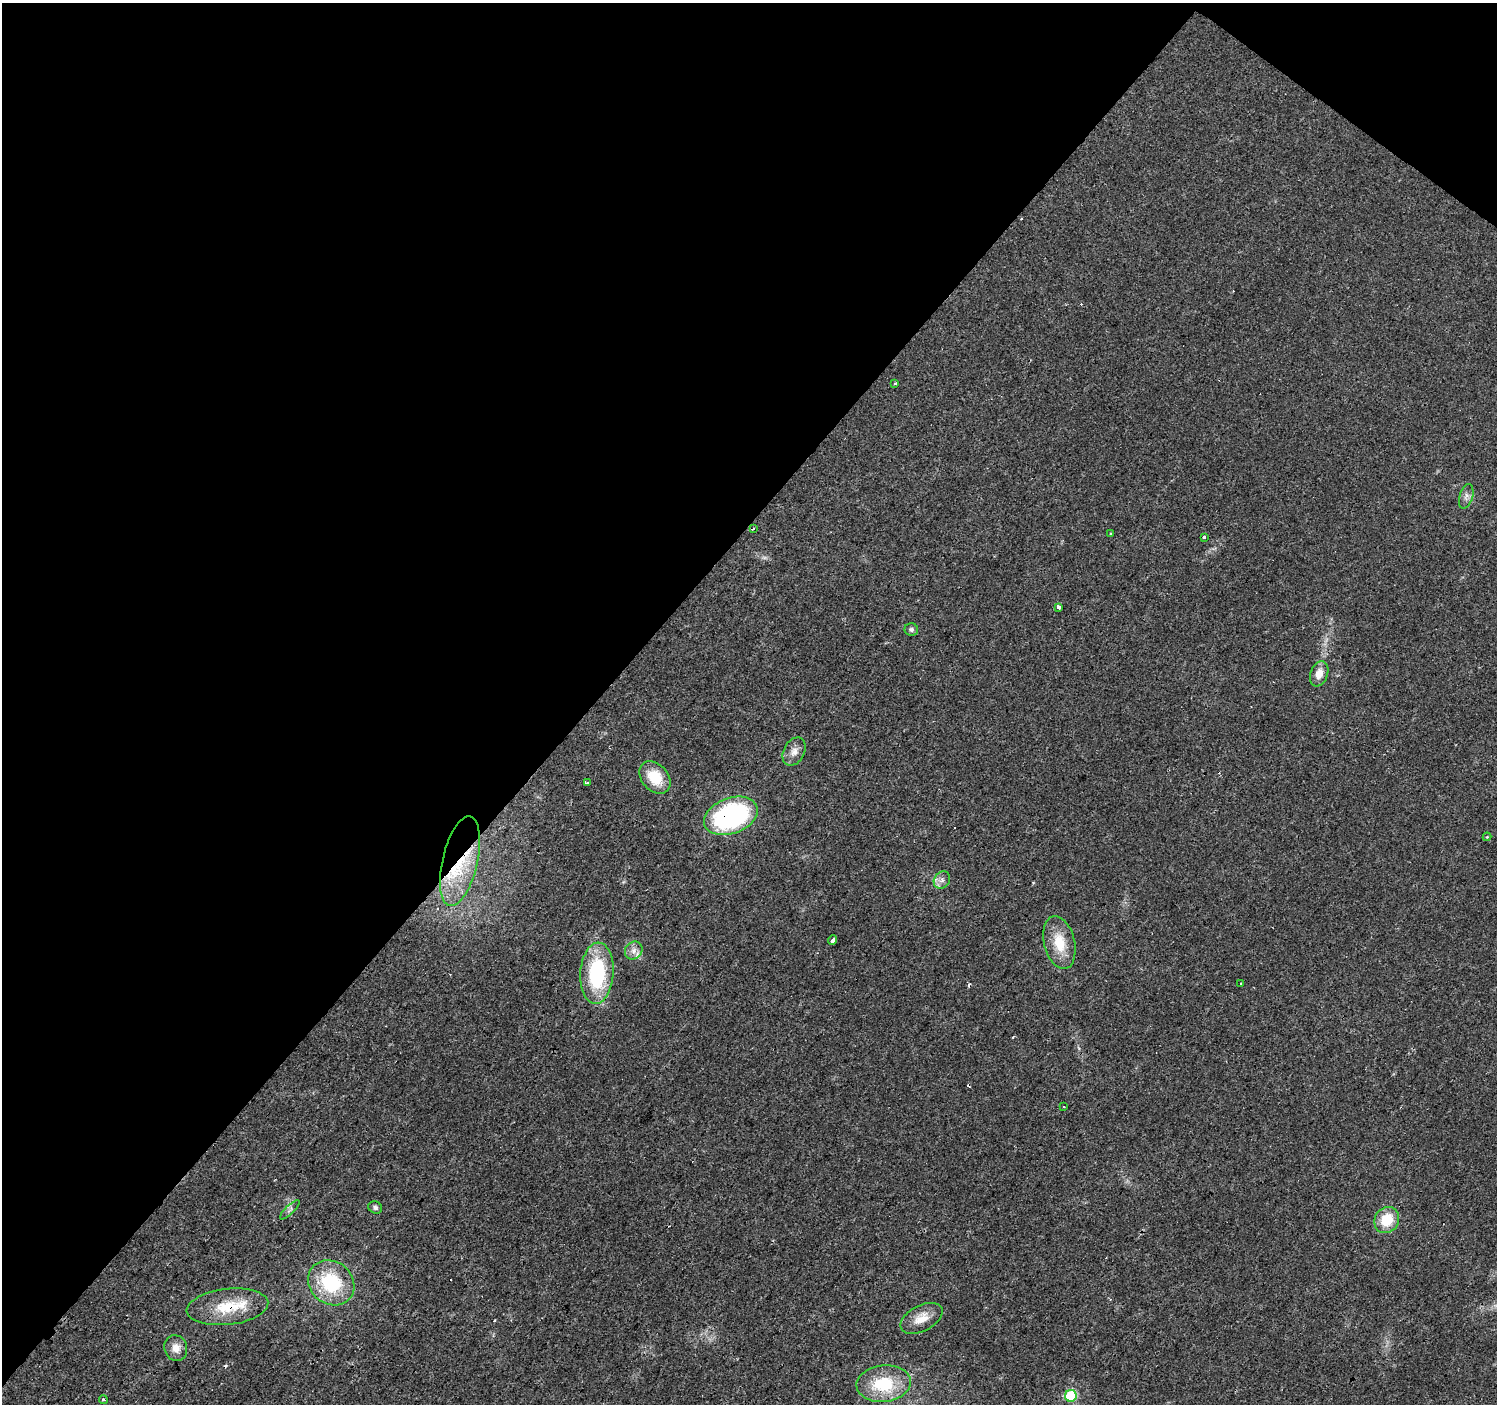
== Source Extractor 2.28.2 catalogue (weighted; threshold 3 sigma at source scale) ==
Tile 2 of 4 x 4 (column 2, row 1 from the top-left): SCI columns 1497-2991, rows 4376-5777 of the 5984 x 6013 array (HDU 1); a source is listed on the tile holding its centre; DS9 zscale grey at full resolution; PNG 1499 x 1406 px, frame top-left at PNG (2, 3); each listed source drawn as its Kron ellipse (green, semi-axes under 4 px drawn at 4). Shown black and unused: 41% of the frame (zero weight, under 3 of 4 exposures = <1% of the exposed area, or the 3 px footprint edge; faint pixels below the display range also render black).
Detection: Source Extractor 2.28.2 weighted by HDU 2 'WHT'; one run over the whole footprint, this tile lists its part. Background 0.0294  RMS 0.0034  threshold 0.0154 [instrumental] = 3 sigma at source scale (4.5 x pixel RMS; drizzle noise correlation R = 1.50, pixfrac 1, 0.0396/0.0396 arcsec/px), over >= 5 px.
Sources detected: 45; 11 cosmic-ray / hot-pixel residue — neither listed nor drawn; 3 inside a brighter listed object's ellipse — not listed separately; the other 31 listed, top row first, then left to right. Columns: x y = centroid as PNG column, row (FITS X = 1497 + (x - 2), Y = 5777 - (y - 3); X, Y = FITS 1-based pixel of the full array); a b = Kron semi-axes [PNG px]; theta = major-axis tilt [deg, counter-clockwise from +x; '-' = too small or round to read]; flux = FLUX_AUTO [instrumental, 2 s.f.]
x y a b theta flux
895 383 3 3 - 0.97
1466 496 13 6 74 1.5
753 528 3 2 - 1
1110 534 3 2 - 0.47
1204 538 3 3 - 3.6
1058 607 3 3 - 8.6
911 630 7 6 - 0.93
1319 674 13 8 70 3.7
794 752 15 10 62 2.7
655 777 18 13 -49 8.6
587 782 3 3 - 1.3
731 816 28 18 20 58
1487 837 4 4 - 0.3
460 861 46 17 77 20
942 880 9 7 53 1.4
833 940 5 3 - 4.4
1059 943 27 15 -76 8.9
634 950 9 8 - 2
597 973 31 16 86 29
1241 984 3 2 - 0.34
1064 1107 3 2 - 0.23
375 1208 7 6 - 0.85
290 1210 13 3 44 0.73
1387 1220 13 12 - 9
331 1283 24 21 -39 22
227 1307 41 18 6 13
922 1318 23 12 28 5
176 1348 13 11 -72 3.3
884 1384 27 18 6 16
1071 1396 6 6 - 28
103 1400 4 3 - 0.61
Overlapping masked pixels (flux is a lower limit): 3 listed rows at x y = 731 816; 460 861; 227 1307